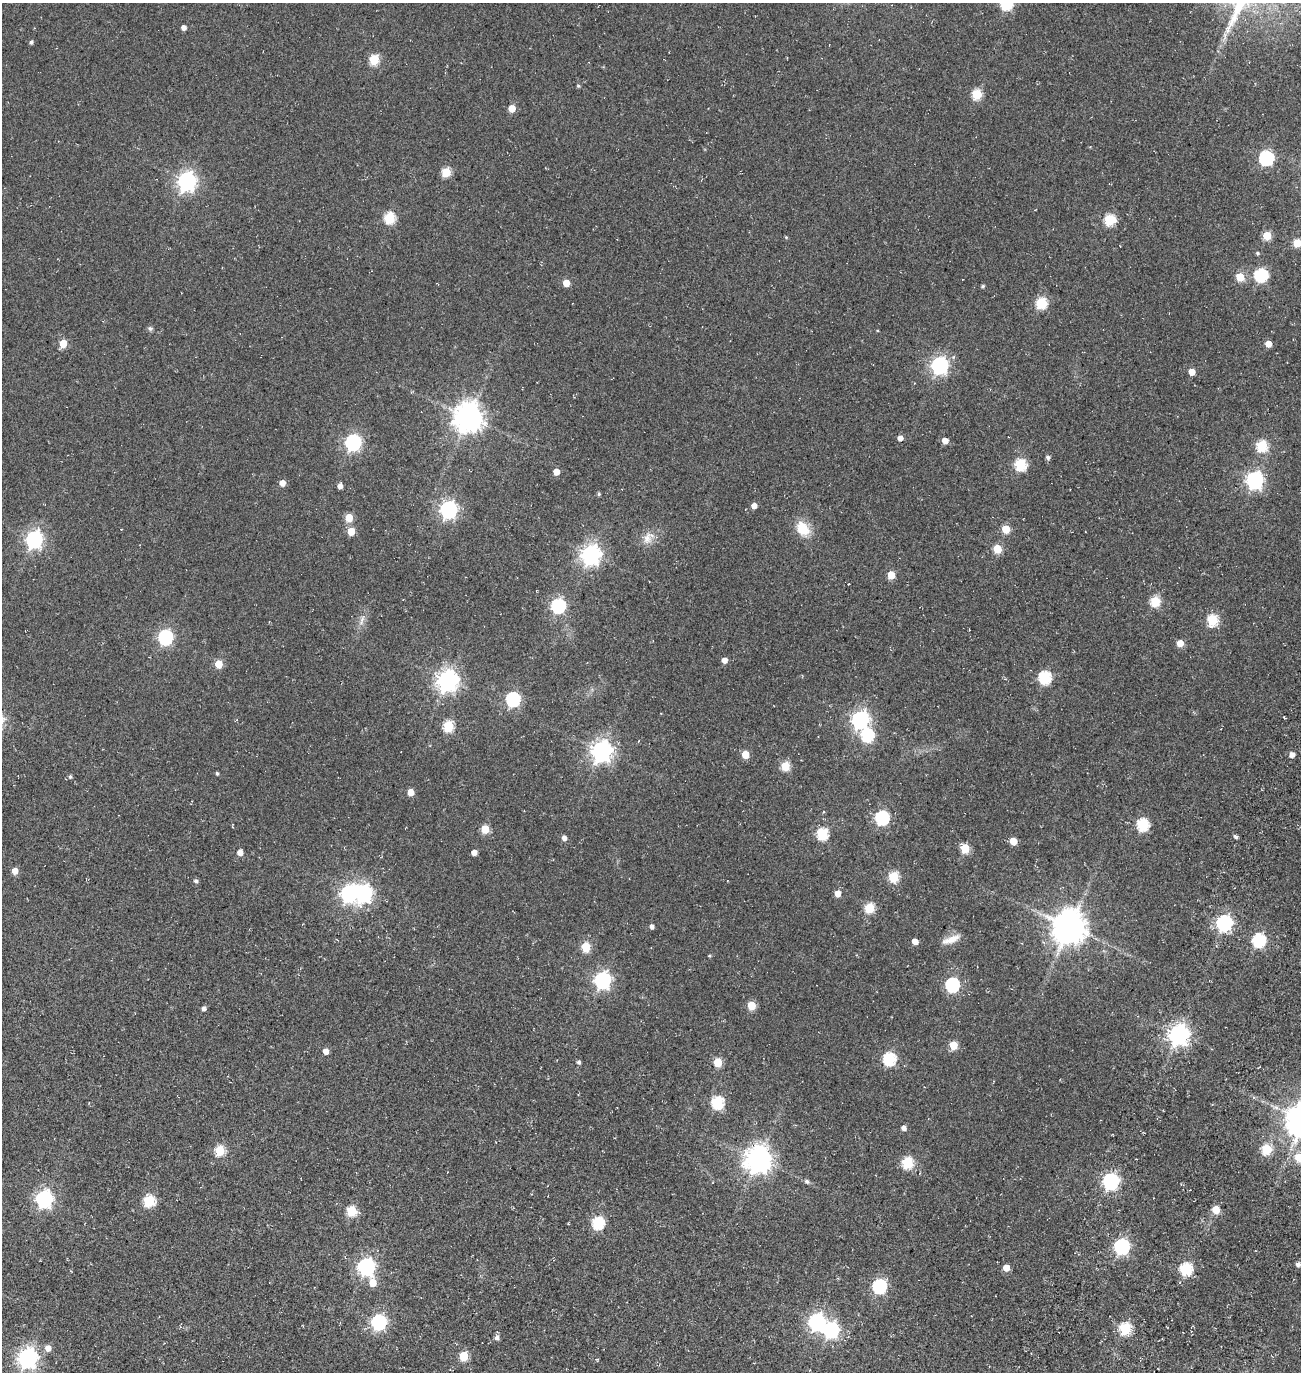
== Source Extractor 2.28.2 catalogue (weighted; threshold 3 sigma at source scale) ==
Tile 6 of 4 x 4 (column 2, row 2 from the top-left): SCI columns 1783-3081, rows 2987-4356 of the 5922 x 5903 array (HDU 1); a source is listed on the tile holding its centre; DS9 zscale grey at full resolution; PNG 1303 x 1374 px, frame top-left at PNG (2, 3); no overlay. Shown black and unused: <1% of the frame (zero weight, under 3 of 5 exposures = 11% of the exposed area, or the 3 px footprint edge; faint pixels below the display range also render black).
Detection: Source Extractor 2.28.2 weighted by HDU 2 'WHT'; one run over the whole footprint, this tile lists its part. Background 0.0558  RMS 0.026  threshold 0.117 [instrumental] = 3 sigma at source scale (4.5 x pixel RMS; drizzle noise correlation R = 1.50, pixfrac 1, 0.05/0.05 arcsec/px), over >= 5 px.
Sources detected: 138; all 138 listed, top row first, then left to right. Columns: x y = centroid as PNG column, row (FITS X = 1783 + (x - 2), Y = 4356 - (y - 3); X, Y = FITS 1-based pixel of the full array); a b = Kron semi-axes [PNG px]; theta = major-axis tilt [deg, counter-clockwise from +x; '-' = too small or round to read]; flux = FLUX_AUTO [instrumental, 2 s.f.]
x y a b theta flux
1006 4 6 6 - 260
183 28 5 5 - 11
1225 36 14 4 88 9.7
31 42 4 4 - 5.4
374 59 5 5 - 140
578 86 5 4 - 3.3
977 94 6 5 - 140
512 108 5 5 - 40
1266 158 6 6 - 430
446 172 5 5 - 100
187 181 7 7 - 1100
389 218 6 5 - 180
1110 220 6 6 - 180
1267 236 5 5 - 72
786 237 5 3 - 2.3
1297 243 5 5 - 79
1257 253 5 4 - 3.7
1261 275 6 6 - 310
1240 277 5 5 - 70
566 283 5 5 - 41
983 286 4 4 - 3.7
1041 303 6 6 - 190
150 328 7 6 - 4.9
63 344 5 5 - 60
1268 344 5 5 - 23
940 365 7 6 - 810
1192 372 5 4 - 31
468 417 9 9 - 3400
900 438 4 4 - 15
945 441 5 5 - 21
353 443 7 6 - 660
1262 446 6 6 - 180
1048 457 5 4 - 6.4
1020 464 6 6 - 220
556 472 5 4 - 26
1255 480 7 7 - 830
282 483 5 5 - 20
340 486 5 4 - 13
599 494 4 4 - 3.8
754 506 4 4 - 17
449 510 7 7 - 850
349 518 5 5 - 58
803 529 21 15 -57 49
1006 529 5 5 - 63
351 531 5 5 - 55
647 538 18 10 74 24
34 539 7 6 - 840
997 549 5 5 - 89
591 555 7 7 - 1300
891 575 5 5 - 60
1155 601 5 5 - 140
558 606 6 6 - 420
362 620 18 5 70 13
1212 620 6 5 - 180
165 637 7 6 - 490
1180 643 5 5 - 35
724 660 5 5 - 15
219 664 5 5 - 60
1045 678 6 6 - 280
447 681 8 7 - 1600
513 699 6 6 - 380
1284 717 4 3 - 2.4
860 720 7 7 - 830
448 726 6 5 - 160
867 735 7 6 - 270
601 751 8 7 - 1500
745 754 5 5 - 44
1292 755 5 4 - 15
785 766 5 5 - 95
217 773 4 3 - 4.2
70 777 5 4 - 4.1
410 792 5 5 - 31
882 818 6 6 - 400
1143 825 6 6 - 250
485 829 5 5 - 68
822 834 6 6 - 210
1236 837 5 4 - 6
564 838 5 5 - 10
1013 841 5 5 - 42
965 848 5 5 - 99
240 852 7 7 - 13
474 852 5 5 - 13
15 871 5 5 - 25
893 877 6 5 - 150
196 881 5 5 - 6.2
363 893 8 7 - 880
838 893 5 5 - 25
349 894 7 6 - 730
869 908 5 5 - 130
1224 923 7 6 - 650
652 927 4 4 - 9.2
1069 927 10 9 - 5300
951 939 24 8 20 26
1259 940 6 6 - 310
915 941 5 4 - 20
586 947 5 5 - 100
709 956 4 3 - 2.5
603 980 7 6 - 780
952 985 6 6 - 380
751 1005 5 5 - 70
204 1009 5 5 - 7.3
1179 1035 7 7 - 1500
953 1045 5 5 - 68
326 1051 5 5 - 18
889 1059 6 6 - 290
579 1062 5 4 - 5.9
718 1062 5 5 - 82
717 1103 6 6 - 260
904 1128 5 4 - 12
1266 1149 6 5 - 120
219 1151 6 5 - 150
1299 1157 5 5 - 78
758 1159 9 8 - 2900
907 1163 6 5 - 200
807 1181 6 5 - 6
1110 1181 7 6 - 640
44 1199 7 6 - 820
149 1201 6 6 - 200
1216 1210 5 5 - 61
351 1211 6 5 - 150
598 1223 6 6 - 270
568 1224 3 3 - 2
1122 1247 7 6 - 590
1298 1264 5 5 - 6.7
366 1267 7 7 - 790
1006 1268 5 5 - 31
1186 1269 6 6 - 250
373 1283 6 6 - 41
879 1286 6 6 - 410
379 1322 7 6 - 530
816 1322 7 7 - 690
1125 1329 6 5 - 220
831 1330 7 7 - 610
497 1337 7 6 - 9
48 1348 6 6 - 20
464 1356 5 5 - 110
27 1358 7 7 - 1300
597 1359 5 3 - 2
Isophote crosses this tile's border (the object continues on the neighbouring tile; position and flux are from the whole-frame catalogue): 3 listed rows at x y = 1006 4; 1297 243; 1299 1157